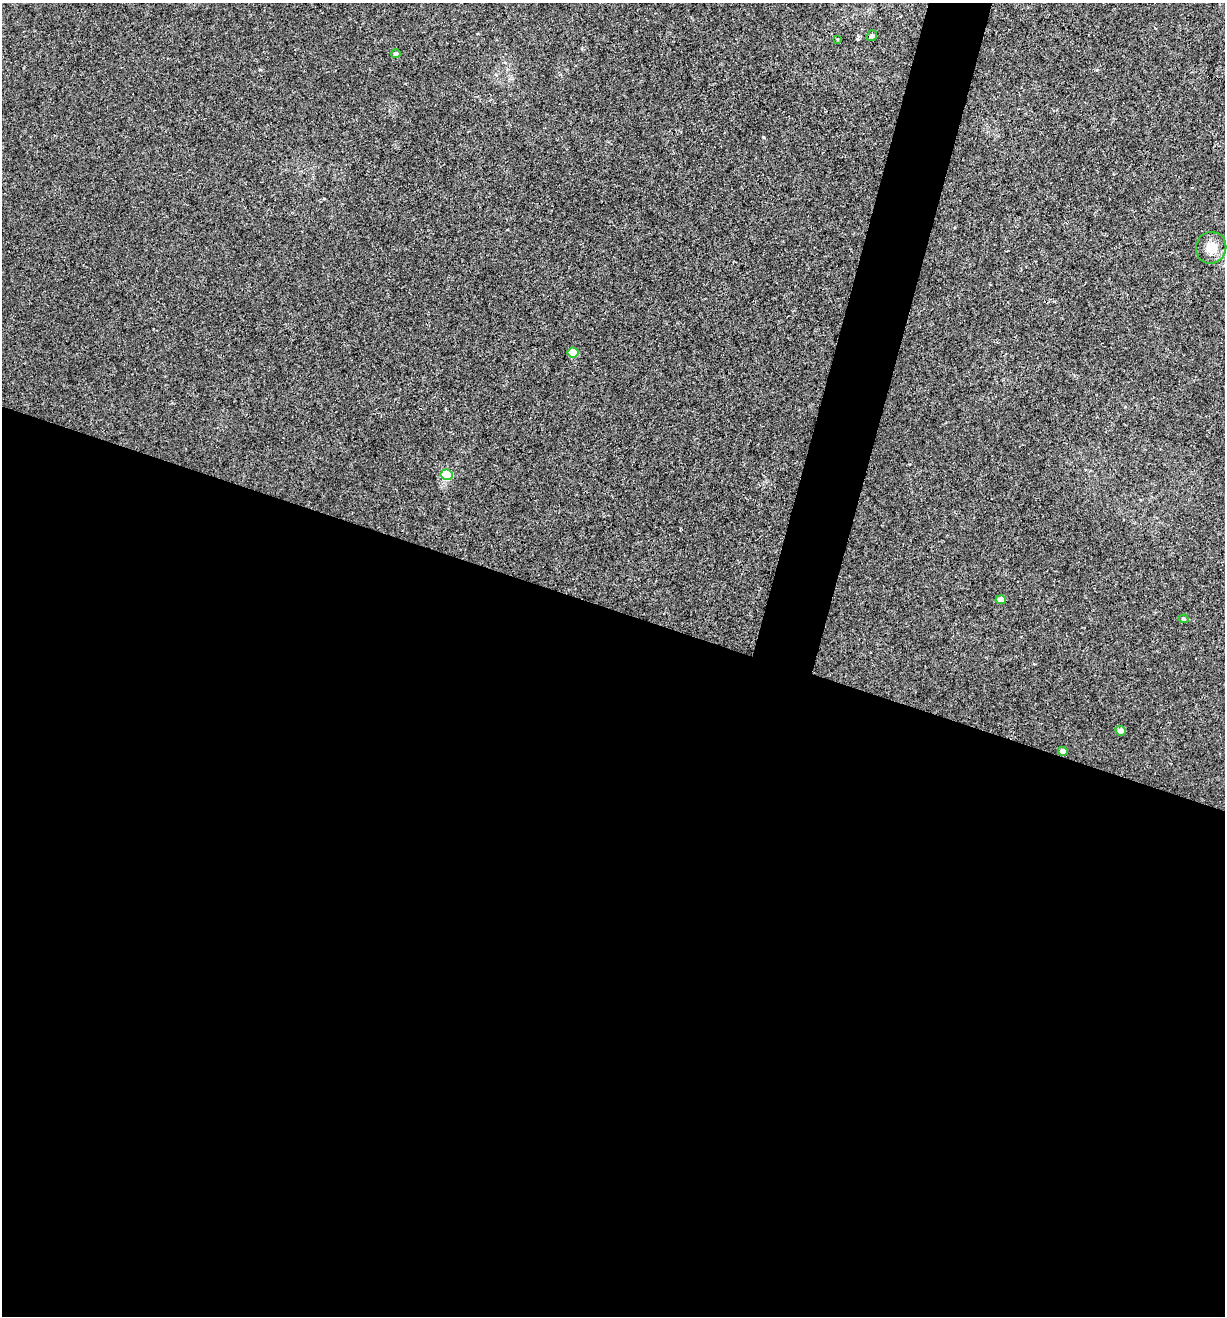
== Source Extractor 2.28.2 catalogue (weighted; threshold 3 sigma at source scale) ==
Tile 14 of 4 x 4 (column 2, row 4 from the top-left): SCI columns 1349-2571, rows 4-1317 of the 5271 x 5259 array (HDU 1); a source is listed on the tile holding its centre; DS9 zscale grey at full resolution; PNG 1227 x 1318 px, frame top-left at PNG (2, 3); each listed source drawn as its Kron ellipse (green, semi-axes under 4 px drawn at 4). Shown black and unused: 56% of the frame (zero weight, under 3 of 4 exposures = <1% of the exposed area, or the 3 px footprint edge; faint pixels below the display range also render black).
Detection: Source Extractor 2.28.2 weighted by HDU 2 'WHT'; one run over the whole footprint, this tile lists its part. Background 0.00115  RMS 0.0035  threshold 0.016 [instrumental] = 3 sigma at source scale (4.5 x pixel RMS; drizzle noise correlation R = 1.50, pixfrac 1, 0.05/0.05 arcsec/px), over >= 5 px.
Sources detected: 10; all 10 listed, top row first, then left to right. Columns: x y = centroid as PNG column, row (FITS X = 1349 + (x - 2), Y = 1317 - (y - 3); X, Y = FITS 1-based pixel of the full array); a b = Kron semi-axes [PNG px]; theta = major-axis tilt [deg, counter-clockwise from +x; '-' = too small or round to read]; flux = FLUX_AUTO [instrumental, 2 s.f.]
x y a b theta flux
872 36 5 4 - 0.65
837 39 4 3 - 0.31
396 54 5 4 - 0.91
1211 248 16 15 - 4.5
573 353 5 5 - 7.9
446 475 6 5 - 21
1001 600 5 4 - 2.5
1184 619 5 4 - 0.5
1121 731 5 4 - 1.8
1063 751 5 4 - 2.1
Unlisted compact peaks at least as high as the median listed source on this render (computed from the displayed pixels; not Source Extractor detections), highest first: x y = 763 137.